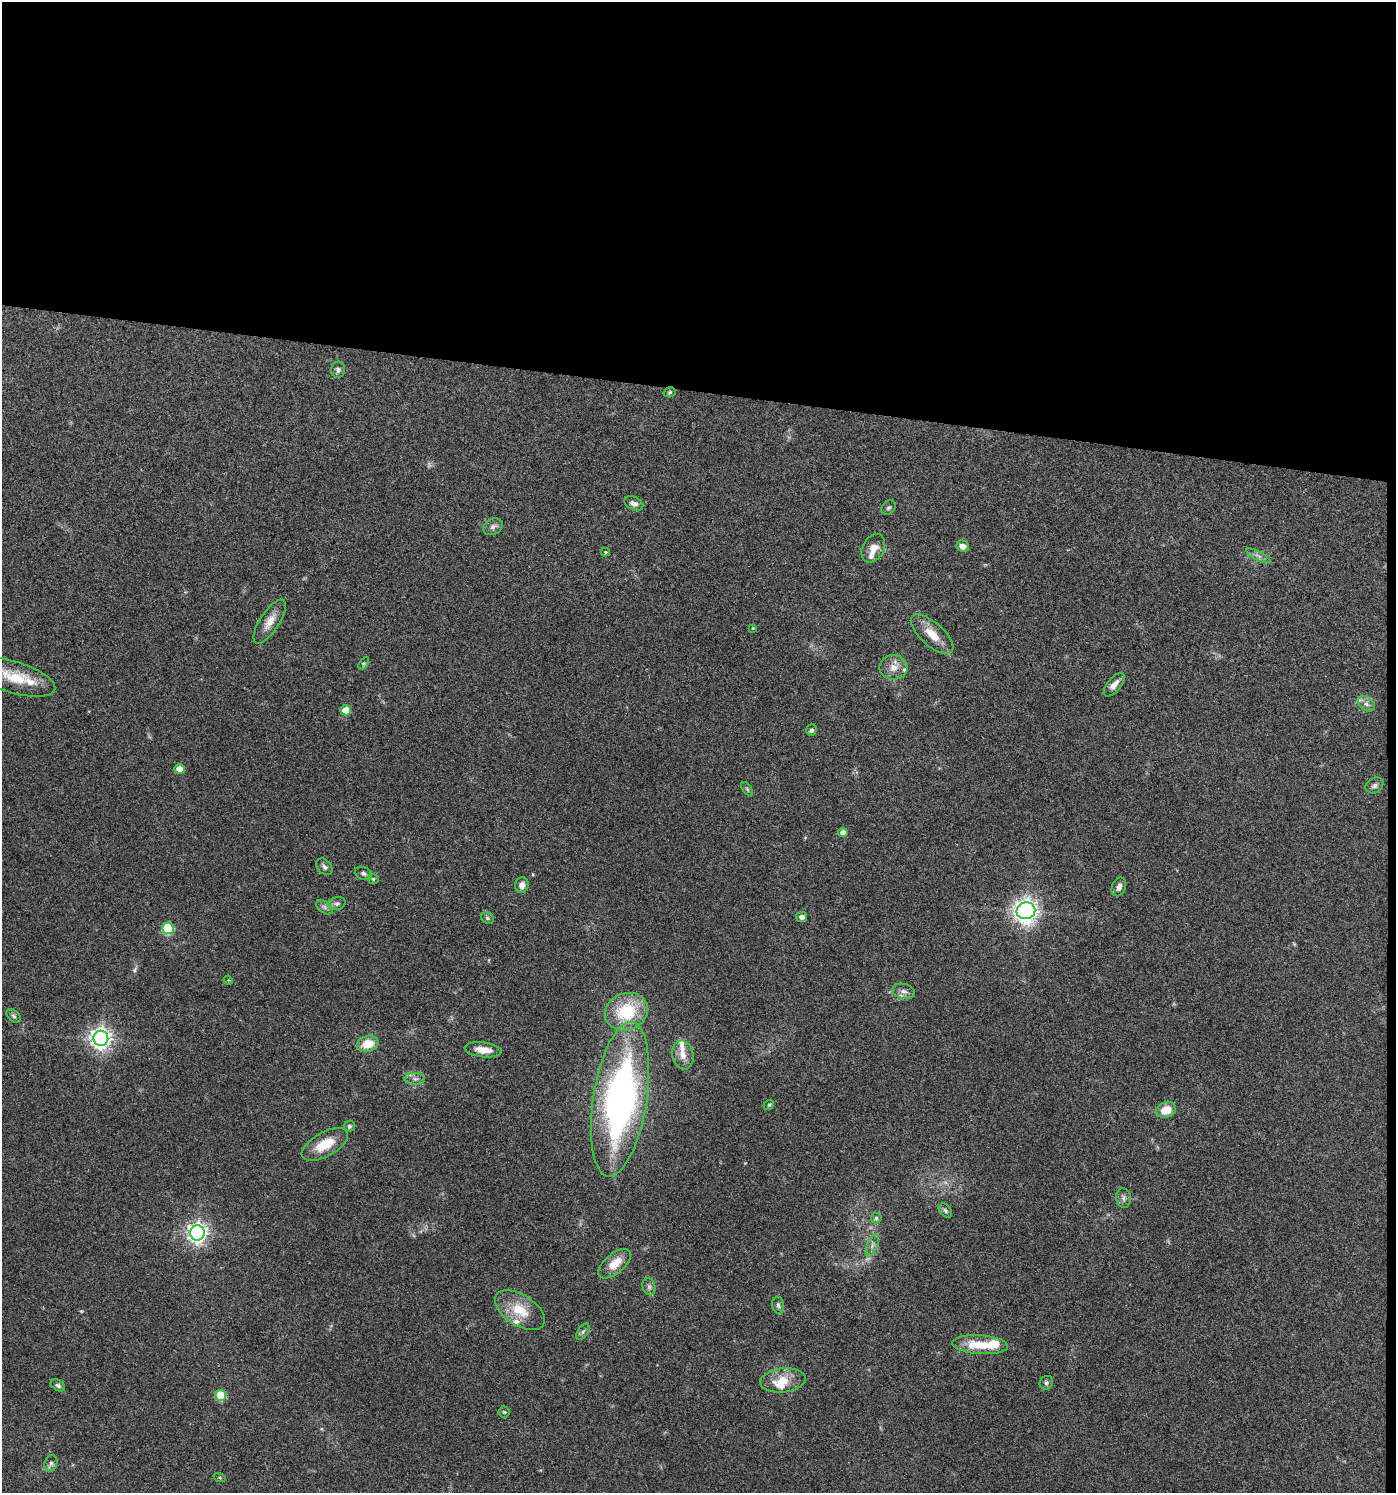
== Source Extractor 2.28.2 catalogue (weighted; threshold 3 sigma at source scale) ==
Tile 3 of 3 x 3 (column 3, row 1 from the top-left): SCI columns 2894-4287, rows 2987-4477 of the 4500 x 4479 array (HDU 1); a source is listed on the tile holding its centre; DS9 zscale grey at full resolution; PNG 1398 x 1495 px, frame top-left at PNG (2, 2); each listed source drawn as its Kron ellipse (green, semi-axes under 4 px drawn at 4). Shown black and unused: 27% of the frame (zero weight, under 3 of 4 exposures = <1% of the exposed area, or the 3 px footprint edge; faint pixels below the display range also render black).
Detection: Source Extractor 2.28.2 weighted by HDU 2 'WHT'; one run over the whole footprint, this tile lists its part. Background 0.0804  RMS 0.0056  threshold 0.0252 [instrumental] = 3 sigma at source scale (4.5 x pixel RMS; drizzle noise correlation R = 1.50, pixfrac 1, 0.05/0.05 arcsec/px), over >= 5 px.
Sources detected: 77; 2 too faint to see at this stretch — neither listed nor drawn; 9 inside a brighter listed object's ellipse — not listed separately; the other 66 listed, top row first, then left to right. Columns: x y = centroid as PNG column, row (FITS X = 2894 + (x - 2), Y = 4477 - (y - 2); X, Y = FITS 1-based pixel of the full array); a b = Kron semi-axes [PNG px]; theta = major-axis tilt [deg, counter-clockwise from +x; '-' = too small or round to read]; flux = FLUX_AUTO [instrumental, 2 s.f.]
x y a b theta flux
338 370 8 7 - 1.6
670 392 6 4 17 0.81
634 503 10 6 -24 2.6
888 508 8 6 43 1.2
493 527 10 7 31 2.3
963 546 6 5 - 3.5
873 548 15 10 62 6
605 552 4 4 - 0.69
1258 556 13 4 -27 2
270 622 25 9 57 6.7
753 628 4 3 - 0.43
932 634 27 11 -42 9.3
364 663 7 4 58 0.77
893 667 14 12 -1 5.6
15 677 42 15 -17 19
1114 685 14 6 51 3.9
1366 704 9 6 -40 2.6
346 710 5 5 - 10
811 730 6 5 - 1.3
179 769 5 5 - 5.9
1374 785 9 7 32 1.9
747 789 8 4 -55 0.8
843 832 5 4 - 3
324 867 9 6 -46 1.8
363 873 9 6 -25 1.5
373 879 5 5 - 0.8
522 885 8 6 78 3.1
1119 887 10 6 66 2.4
337 904 9 6 15 1.7
324 907 9 6 -37 1.8
1026 911 9 8 - 480
802 917 5 5 - 1.9
487 918 6 5 - 1
168 928 6 5 - 36
228 980 4 3 - 0.48
904 991 11 7 -14 2.8
626 1012 22 18 21 28
13 1016 8 5 -41 1.2
101 1038 7 7 - 350
368 1044 11 8 16 10
483 1050 19 7 -6 7.8
683 1055 15 10 -79 5
415 1079 10 6 -4 2.4
620 1099 78 27 81 210
769 1105 5 4 - 0.76
1166 1110 10 7 22 9.4
349 1126 6 5 - 1.1
325 1144 26 12 29 14
1124 1198 10 7 -81 2
945 1211 8 5 -51 1.2
876 1218 5 5 - 1.1
197 1233 7 7 - 290
872 1245 11 5 67 2.3
615 1264 19 10 40 9
649 1287 9 6 -75 1.7
778 1305 8 6 -81 1.7
520 1310 28 15 -33 15
583 1332 9 5 56 1.4
980 1345 28 9 -4 16
783 1380 23 12 5 11
1046 1383 7 6 - 1.2
58 1385 8 5 -32 1.3
221 1395 5 5 - 23
504 1412 5 5 - 0.74
51 1463 8 6 74 1.5
219 1477 6 3 -19 0.58
Isophote crosses this tile's border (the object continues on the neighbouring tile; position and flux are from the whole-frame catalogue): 1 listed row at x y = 15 677